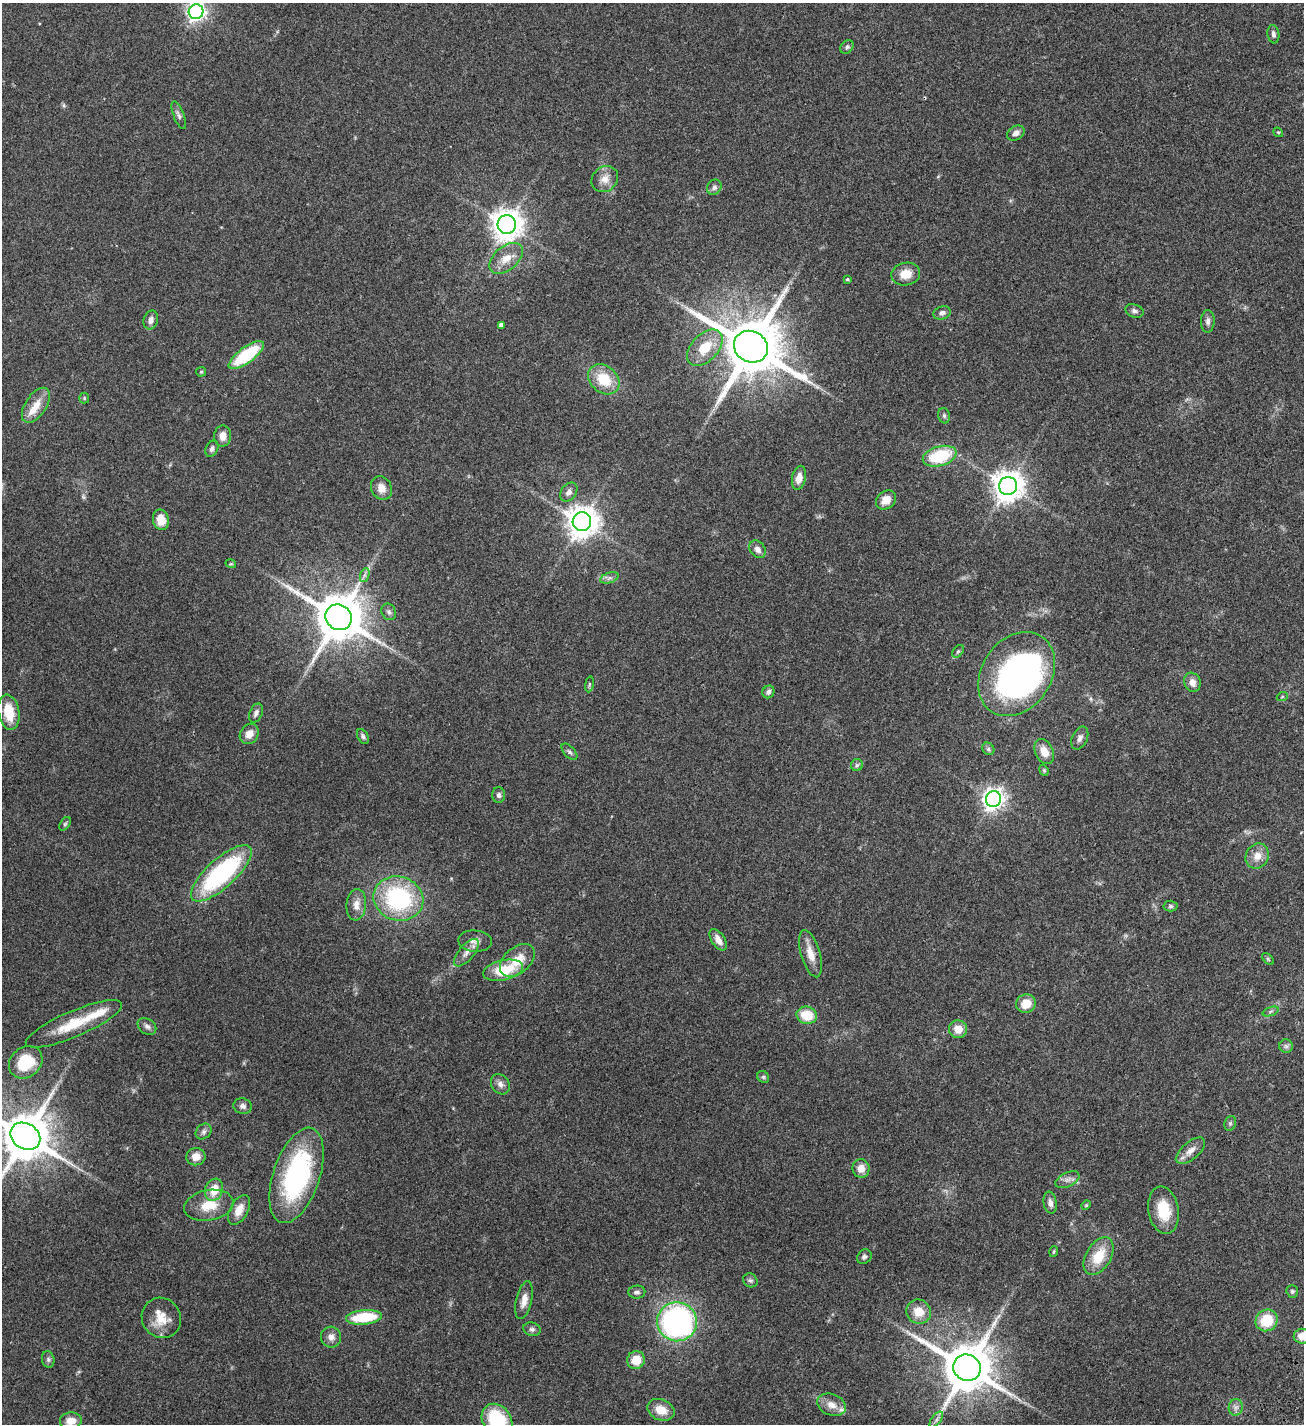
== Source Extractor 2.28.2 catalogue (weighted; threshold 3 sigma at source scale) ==
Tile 6 of 4 x 4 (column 2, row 2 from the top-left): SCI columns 1686-2987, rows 3054-4475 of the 6104 x 6102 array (HDU 1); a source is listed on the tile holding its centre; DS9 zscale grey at full resolution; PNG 1306 x 1426 px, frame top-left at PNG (2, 3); each listed source drawn as its Kron ellipse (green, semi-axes under 4 px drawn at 4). Shown black and unused: <1% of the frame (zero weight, under 3 of 4 exposures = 13% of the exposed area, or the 3 px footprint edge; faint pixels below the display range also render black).
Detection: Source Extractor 2.28.2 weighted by HDU 2 'WHT'; one run over the whole footprint, this tile lists its part. Background 0.0821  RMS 0.0062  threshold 0.0277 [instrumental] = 3 sigma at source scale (4.5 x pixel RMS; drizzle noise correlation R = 1.50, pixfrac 1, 0.05/0.05 arcsec/px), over >= 5 px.
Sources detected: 128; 2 too faint to see at this stretch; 1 inside a brighter object's white glare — neither listed nor drawn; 4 inside a brighter listed object's ellipse — not listed separately; the other 121 listed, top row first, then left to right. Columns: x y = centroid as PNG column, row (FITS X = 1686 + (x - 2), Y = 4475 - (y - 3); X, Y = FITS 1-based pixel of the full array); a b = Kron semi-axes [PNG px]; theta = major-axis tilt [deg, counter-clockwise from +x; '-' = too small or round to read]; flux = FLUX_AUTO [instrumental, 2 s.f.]
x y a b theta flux
196 12 7 7 - 260
1273 34 9 6 -81 1.8
847 47 7 5 46 1.4
179 115 15 5 -69 1.9
1278 132 5 4 - 0.6
1016 133 9 7 32 2.7
605 179 14 12 43 5.9
714 187 8 7 - 1.9
507 225 9 9 - 850
506 258 19 12 41 8.6
906 274 14 11 10 8.8
847 279 4 4 - 0.83
1134 311 9 6 -19 1.8
942 313 9 6 19 2.1
151 320 9 7 74 3.1
1208 321 11 7 89 2.3
501 325 4 4 - 2.7
751 347 17 15 -30 4700
705 348 21 13 47 16
246 355 21 7 36 37
201 372 5 5 - 0.68
604 379 17 13 -41 17
84 398 5 5 - 0.78
36 405 20 10 57 8.4
944 416 8 6 -74 1.3
223 436 10 8 89 4.6
212 449 8 6 62 1.7
940 456 17 9 15 30
799 478 12 7 78 5.5
1008 486 9 9 - 880
381 488 12 10 -63 5.6
569 492 10 7 54 2.8
886 500 11 8 39 6.1
161 520 10 8 -76 8.1
582 522 9 9 - 940
758 549 9 7 -51 2.8
231 564 5 3 - 0.56
365 575 7 4 70 1.5
609 578 9 5 18 1.9
389 612 8 7 - 1.7
339 617 13 12 - 2900
958 651 7 4 53 0.99
1017 674 45 34 55 190
1192 682 10 8 -70 4.4
589 684 8 4 81 1
768 692 6 5 - 1.8
1282 697 5 3 - 0.53
9 712 18 10 -80 15
256 713 10 6 66 2.4
249 734 11 9 55 5.9
363 736 8 5 -59 1.6
1080 738 12 7 65 2.7
988 749 7 5 -47 1.1
569 752 10 5 -48 1.5
1044 752 13 9 -64 6.8
857 765 6 6 - 1.2
1044 770 6 4 -68 0.77
499 795 8 6 -90 1.7
993 799 8 7 - 390
65 824 7 5 54 1
1257 856 13 11 61 6.1
221 873 39 14 42 80
398 898 25 22 -17 67
356 905 16 10 84 5.2
1170 906 7 5 -2 1.2
718 940 12 6 -56 4.6
475 941 17 10 -4 4.3
466 953 17 7 50 3.9
810 954 24 9 -74 8.2
1268 959 7 4 -46 0.85
517 960 20 13 41 12
503 970 20 10 12 19
1026 1004 10 9 - 9.7
1271 1011 8 3 19 1.1
807 1015 10 8 -15 14
74 1024 52 13 23 22
147 1026 10 7 -35 2.1
958 1029 9 9 - 7.2
1286 1046 7 7 - 1.6
26 1062 18 15 40 23
763 1077 6 5 - 1
500 1084 11 8 -54 2.8
243 1106 9 7 -16 2.4
1230 1123 7 5 69 1.2
204 1132 9 7 45 1.9
25 1136 16 12 -33 3100
1190 1151 18 8 40 5.1
196 1157 9 8 - 5.6
861 1168 9 8 - 5.6
297 1175 50 23 71 87
1067 1180 13 7 26 2.9
214 1190 11 8 70 10
1050 1203 11 6 -80 2.7
209 1205 25 15 11 13
1086 1205 5 4 - 0.75
239 1210 16 9 62 6.5
1163 1210 24 15 -80 17
1054 1252 5 3 - 0.72
1099 1256 20 12 59 16
864 1257 8 6 45 1.7
750 1280 7 6 - 1.4
1292 1291 6 5 - 1
637 1292 8 6 4 2
524 1300 19 8 77 5.2
919 1312 13 12 - 9.1
364 1317 18 7 6 26
161 1318 20 19 - 11
1267 1320 11 10 - 17
677 1322 20 19 - 140
532 1329 9 6 -16 1.6
1302 1336 8 7 - 6.9
331 1337 10 10 - 3.5
48 1359 8 6 -76 1.5
636 1360 9 8 - 9.3
967 1368 14 13 - 3200
831 1405 15 10 -22 5.8
1236 1407 8 7 - 2.2
661 1410 14 10 -23 8.5
497 1420 17 14 -52 39
936 1420 9 4 55 1.9
71 1421 11 8 5 6.5
Isophote crosses this tile's border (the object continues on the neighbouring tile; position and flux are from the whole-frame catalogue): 4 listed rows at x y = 196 12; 25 1136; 1302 1336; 497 1420